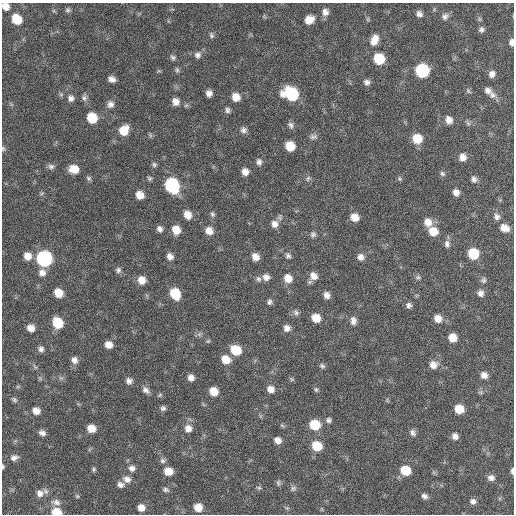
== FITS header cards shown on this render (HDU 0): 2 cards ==
NAXIS1  =                  512 / Axis length
NAXIS2  =                  512 / Axis length

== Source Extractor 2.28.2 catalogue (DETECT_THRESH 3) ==
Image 512 x 512 px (HDU 0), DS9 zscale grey, 1 PNG px = 1 image px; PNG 516 x 516 px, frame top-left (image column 1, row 512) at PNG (2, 3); no overlay
Background 61.5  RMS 8.5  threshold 25.5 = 3 sigma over >= 5 px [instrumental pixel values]
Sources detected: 157; all 157 listed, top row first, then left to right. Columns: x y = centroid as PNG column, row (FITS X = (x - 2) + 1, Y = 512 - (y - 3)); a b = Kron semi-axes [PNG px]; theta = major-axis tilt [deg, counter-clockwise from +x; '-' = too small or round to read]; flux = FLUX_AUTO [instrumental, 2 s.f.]
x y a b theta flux
5 6 7 6 - 4600
68 10 7 6 - 1300
325 12 9 8 - 3100
419 14 8 7 - 2400
445 16 10 7 41 2300
17 19 9 7 -51 14000
368 19 6 4 72 720
309 20 9 7 35 6900
481 30 7 6 - 1600
211 35 7 5 -80 1300
374 40 13 8 67 6000
512 42 7 5 87 2500
197 55 9 9 - 2500
173 57 8 6 -38 1400
379 59 8 8 - 20000
177 70 7 5 -75 1100
422 71 8 8 - 61000
492 74 7 6 - 2800
112 79 7 5 -27 2700
367 82 8 7 - 2100
468 91 8 5 -51 1100
488 91 10 8 -34 2800
209 93 6 5 - 2900
291 94 12 9 -25 40000
493 95 10 8 -19 2900
236 97 8 7 - 6100
71 98 8 8 - 2500
84 98 9 6 -80 1700
175 102 8 7 - 4000
110 104 9 8 - 2700
227 110 8 6 -77 1600
92 118 8 7 - 16000
449 120 9 8 - 3900
468 123 7 5 -44 1100
291 125 9 6 -68 1900
124 130 10 8 59 10000
243 130 8 7 - 2200
313 137 11 7 12 1900
417 139 9 8 - 12000
290 146 8 7 - 11000
3 149 7 5 -75 980
463 157 7 7 - 4200
259 162 8 7 - 2100
154 165 6 6 - 1100
51 166 8 7 - 1800
74 169 9 8 - 7800
245 172 8 7 - 3700
442 173 7 6 - 1300
88 178 7 5 -51 1100
149 178 6 5 - 1100
308 178 8 5 64 1300
400 179 7 5 -72 940
474 179 8 6 -74 2000
172 185 10 8 -60 79000
456 192 8 6 -59 3100
42 193 6 4 20 760
140 195 7 6 - 6300
212 214 8 6 -78 1400
187 215 9 7 -62 5500
355 217 8 7 - 5900
497 217 9 8 - 2500
428 222 10 9 - 5600
274 224 10 9 - 4000
504 228 10 7 -21 5300
159 229 7 6 - 2300
176 230 8 7 - 7100
209 231 8 8 - 5100
433 231 10 8 -42 8700
313 234 8 8 - 1700
447 244 10 7 -89 2300
473 254 8 8 - 21000
27 256 8 8 - 5600
170 256 8 6 -59 3100
288 256 8 7 - 1600
255 257 8 7 - 4600
360 257 8 8 - 2900
44 259 9 8 - 130000
118 270 7 7 - 1600
42 273 9 9 - 3600
314 276 10 8 -48 4600
266 277 8 8 - 3300
418 277 9 5 -5 1200
288 278 9 8 - 6200
258 279 8 7 - 1700
142 280 8 7 - 5700
483 280 8 7 - 1600
58 293 8 7 - 8400
481 293 8 7 - 2800
175 294 9 7 -63 17000
327 295 8 7 - 3000
269 302 7 5 82 1400
409 305 7 6 - 1900
296 312 8 7 - 1700
316 318 8 7 - 8100
438 319 8 8 - 5200
353 321 10 7 -88 2900
58 323 8 7 - 19000
31 328 7 6 - 4500
287 328 8 7 - 3100
199 334 7 4 -18 1200
453 338 7 7 - 7300
208 341 6 4 43 740
108 345 7 6 - 4900
41 349 7 6 - 2000
236 350 9 8 - 16000
74 360 9 7 -67 2900
226 360 9 8 - 8400
433 365 9 9 - 4800
322 366 8 5 -28 1200
484 375 7 6 - 3600
40 378 7 4 -57 800
191 378 7 6 - 3100
292 379 6 5 - 830
129 381 7 7 - 2400
271 389 8 7 - 3900
146 390 10 7 -43 2500
316 390 7 5 -75 980
214 391 7 7 - 8400
481 392 7 4 72 960
160 395 6 5 - 880
14 400 7 5 -46 1100
163 408 7 6 - 1500
459 409 7 7 - 10000
36 411 7 6 - 4800
328 420 7 6 - 1500
282 425 6 4 -20 830
315 425 8 8 - 18000
91 428 8 7 - 6300
188 428 9 9 - 4000
42 433 8 6 -22 2300
413 433 9 7 -68 2100
455 436 7 6 - 2700
278 440 7 6 - 3400
317 446 8 8 - 15000
14 458 9 6 16 2300
162 461 8 7 - 1700
3 467 5 3 - 730
132 468 9 7 -9 2600
94 469 6 5 - 990
405 470 8 7 - 15000
168 471 8 7 - 7000
512 471 7 3 -90 1600
491 478 8 7 - 2700
127 479 10 8 -16 3400
278 483 7 5 -89 1300
120 485 8 7 - 2400
259 488 7 4 -16 940
293 488 8 7 - 1500
166 490 8 5 -23 1500
40 493 9 9 - 3400
77 496 5 5 - 760
424 496 6 5 - 2000
473 501 7 6 - 2200
56 502 12 7 -16 2900
198 507 8 7 - 7100
141 508 7 7 - 4400
56 512 8 6 -7 12000
At the frame edge (FLAGS 8, measured only in part): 6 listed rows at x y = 5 6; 512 42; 3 149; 3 467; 512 471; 56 512